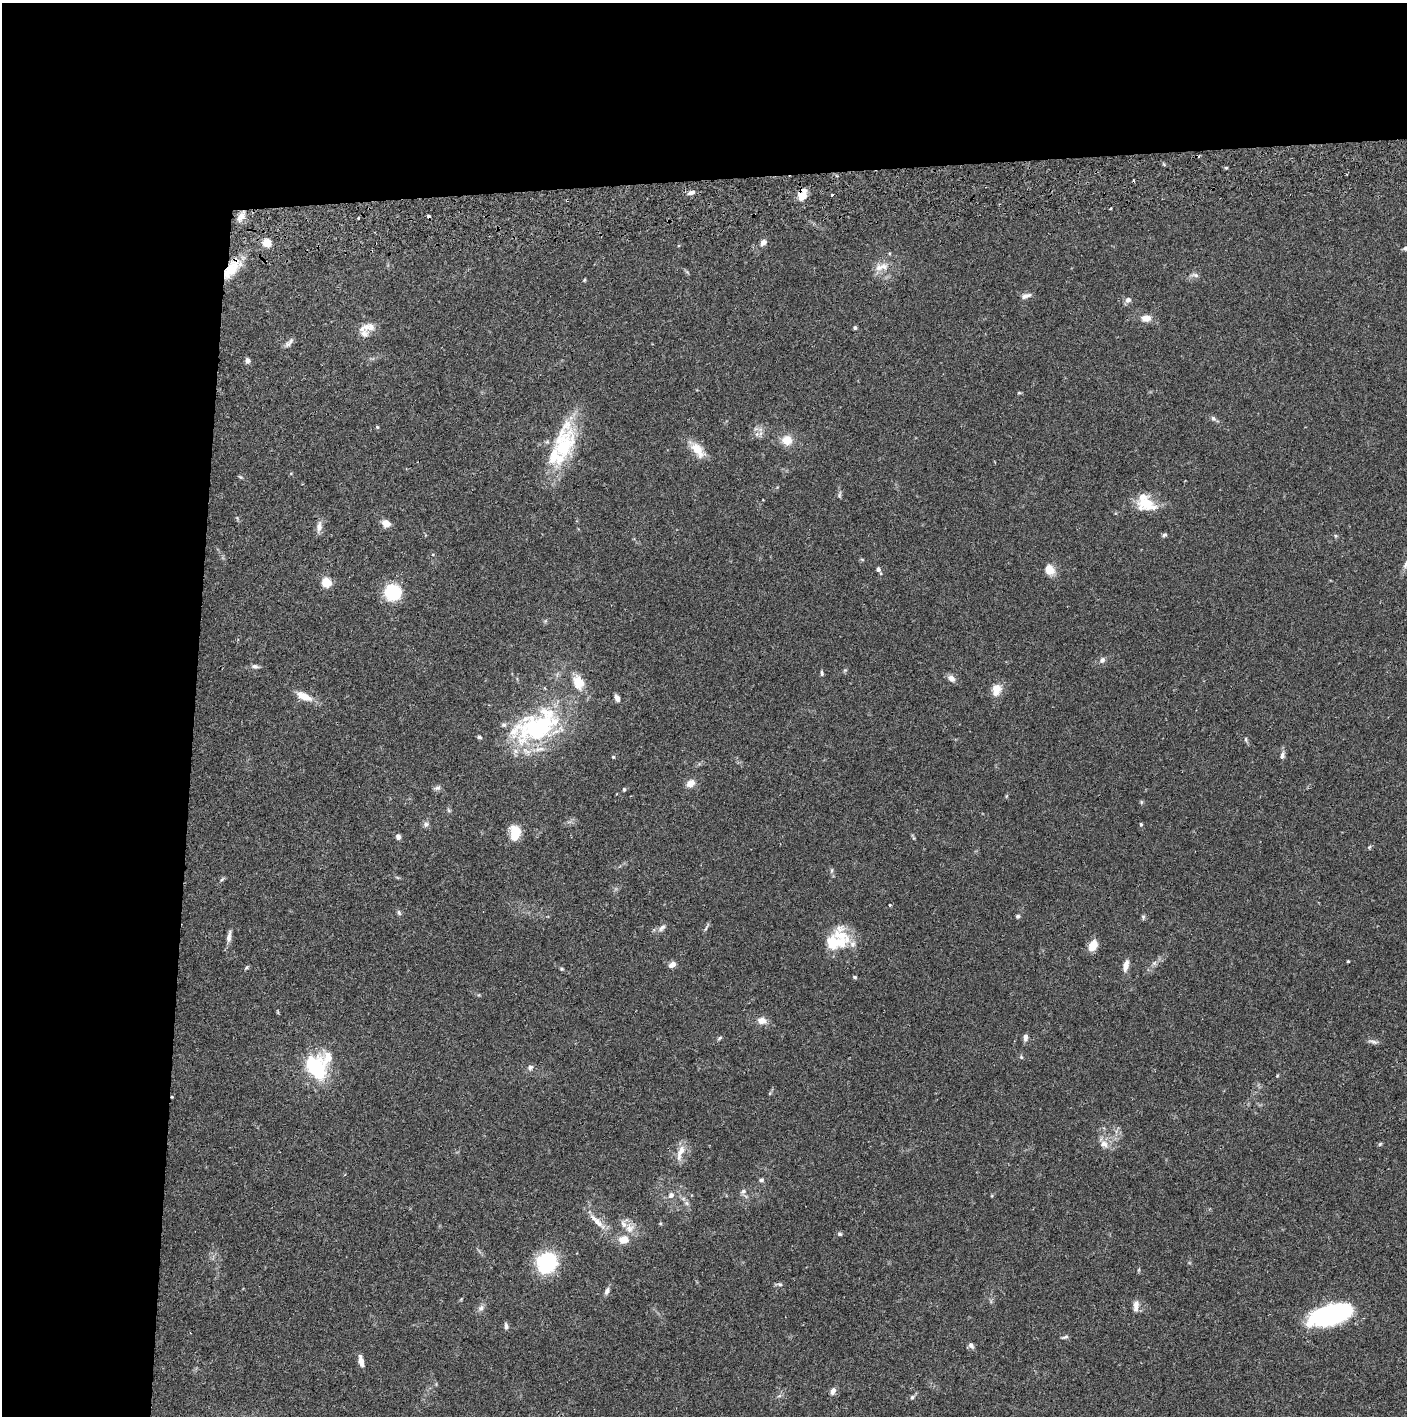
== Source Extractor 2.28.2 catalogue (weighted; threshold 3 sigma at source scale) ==
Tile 1 of 3 x 3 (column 1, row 1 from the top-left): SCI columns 5-1409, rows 2886-4299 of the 4226 x 4357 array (HDU 1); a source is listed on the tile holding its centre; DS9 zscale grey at full resolution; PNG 1409 x 1418 px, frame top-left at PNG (2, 3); no overlay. Shown black and unused: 24% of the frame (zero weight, under 2 of 3 exposures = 3% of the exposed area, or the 3 px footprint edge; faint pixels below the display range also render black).
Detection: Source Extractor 2.28.2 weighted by HDU 2 'WHT'; one run over the whole footprint, this tile lists its part. Background 0.0679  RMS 0.0048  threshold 0.0218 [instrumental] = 3 sigma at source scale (4.5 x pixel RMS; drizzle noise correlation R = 1.50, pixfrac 1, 0.05/0.05 arcsec/px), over >= 5 px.
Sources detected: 124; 2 cosmic-ray / hot-pixel residue — not listed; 9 inside a brighter listed object's ellipse — not listed separately; the other 113 listed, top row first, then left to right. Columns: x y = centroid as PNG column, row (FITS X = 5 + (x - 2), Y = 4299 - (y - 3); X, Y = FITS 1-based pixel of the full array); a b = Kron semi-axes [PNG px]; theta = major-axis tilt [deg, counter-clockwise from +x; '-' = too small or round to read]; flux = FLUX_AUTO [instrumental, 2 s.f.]
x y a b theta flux
1226 168 5 3 - 0.58
691 193 10 6 19 1.9
803 195 12 8 67 7
832 195 3 3 - 0.95
1111 209 3 2 - 0.68
241 216 15 8 59 3.6
358 218 3 2 - 1
763 242 8 6 52 2.2
267 243 6 6 - 9.1
1405 248 6 5 - 0.89
883 266 18 10 -8 5.1
232 269 31 12 51 14
1195 275 11 5 -12 1.4
584 280 5 4 - 0.45
1026 296 14 6 16 2.1
1128 300 8 7 - 1.7
1146 318 10 7 3 4.9
366 327 16 10 20 4.8
855 328 4 4 - 1
288 344 9 7 28 1.8
247 360 6 6 - 1.5
1019 393 6 4 0 0.51
1213 418 8 6 -55 1.2
377 427 5 4 - 0.56
757 434 7 5 46 1.4
787 440 12 11 - 6.5
563 445 48 29 70 36
698 450 25 12 -48 7.7
291 473 5 3 - 0.39
240 477 6 4 -21 0.62
839 495 9 5 76 0.99
1146 503 25 18 -10 12
386 523 9 7 -28 4
319 527 13 7 84 3.1
1164 535 6 4 28 1
878 569 6 5 - 1.4
1050 570 14 11 -43 5.1
326 582 5 5 - 27
392 592 8 8 - 51
545 621 6 4 71 0.66
1102 660 8 7 - 1.6
255 666 10 6 -4 1.5
845 670 6 4 18 0.6
822 673 7 4 -85 0.86
951 678 9 6 -36 3
578 682 20 14 -70 8.6
996 690 16 11 72 5.5
304 696 22 9 -25 6.3
617 698 8 6 -58 2.2
536 726 67 34 24 70
1246 739 7 4 -82 0.76
1282 756 10 6 81 1.7
613 757 4 4 - 0.48
690 783 9 7 40 4.2
437 788 10 6 14 1.4
624 789 5 4 - 0.61
1141 802 6 4 90 0.61
448 810 7 4 -70 0.68
426 824 8 7 - 1.5
1141 824 4 3 - 0.68
515 833 17 11 90 8.9
398 837 6 5 - 2.1
1369 847 5 5 - 0.59
831 870 8 4 81 0.81
222 879 7 3 45 0.7
890 905 3 3 - 0.84
399 913 7 5 -60 1
1018 916 5 4 - 0.92
1143 917 7 5 -82 0.86
662 928 11 6 47 1.7
706 928 12 3 58 0.88
229 936 19 6 79 2.5
834 943 31 21 27 18
1093 945 11 8 62 6.5
1348 961 3 2 - 0.42
1154 963 7 5 45 1.1
672 965 8 6 28 2.7
1126 966 13 6 76 3.8
246 968 7 3 54 0.63
562 969 5 4 - 0.56
855 977 5 4 - 0.69
762 1021 11 8 -7 3.9
1025 1037 9 5 87 2
720 1038 7 4 37 0.76
1373 1042 14 5 -12 1.6
1021 1057 6 4 -49 0.67
315 1067 25 17 -60 36
530 1067 8 7 - 1.6
1277 1076 5 3 - 0.44
172 1097 4 3 - 0.35
1104 1144 12 9 -22 3.7
1380 1144 6 4 45 0.62
681 1150 16 9 60 4.9
761 1180 6 5 - 1
743 1191 8 6 23 1.4
671 1195 8 7 - 2.1
687 1203 7 4 -88 1.1
597 1222 28 8 -45 6.2
630 1228 14 11 43 4.7
840 1234 6 5 - 0.83
623 1240 10 8 7 6.3
547 1263 21 20 - 32
780 1284 7 5 -38 1
607 1291 10 6 67 1.6
1136 1306 14 6 85 3.2
481 1308 10 7 39 1.8
1330 1315 40 17 16 67
506 1326 8 5 -83 1.6
1065 1337 11 4 20 0.92
971 1345 8 6 -52 1.6
361 1361 10 5 -77 4.4
833 1391 8 6 65 2.4
912 1397 6 5 - 0.86
Overlapping masked pixels (flux is a lower limit): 4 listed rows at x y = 803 195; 241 216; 232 269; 172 1097